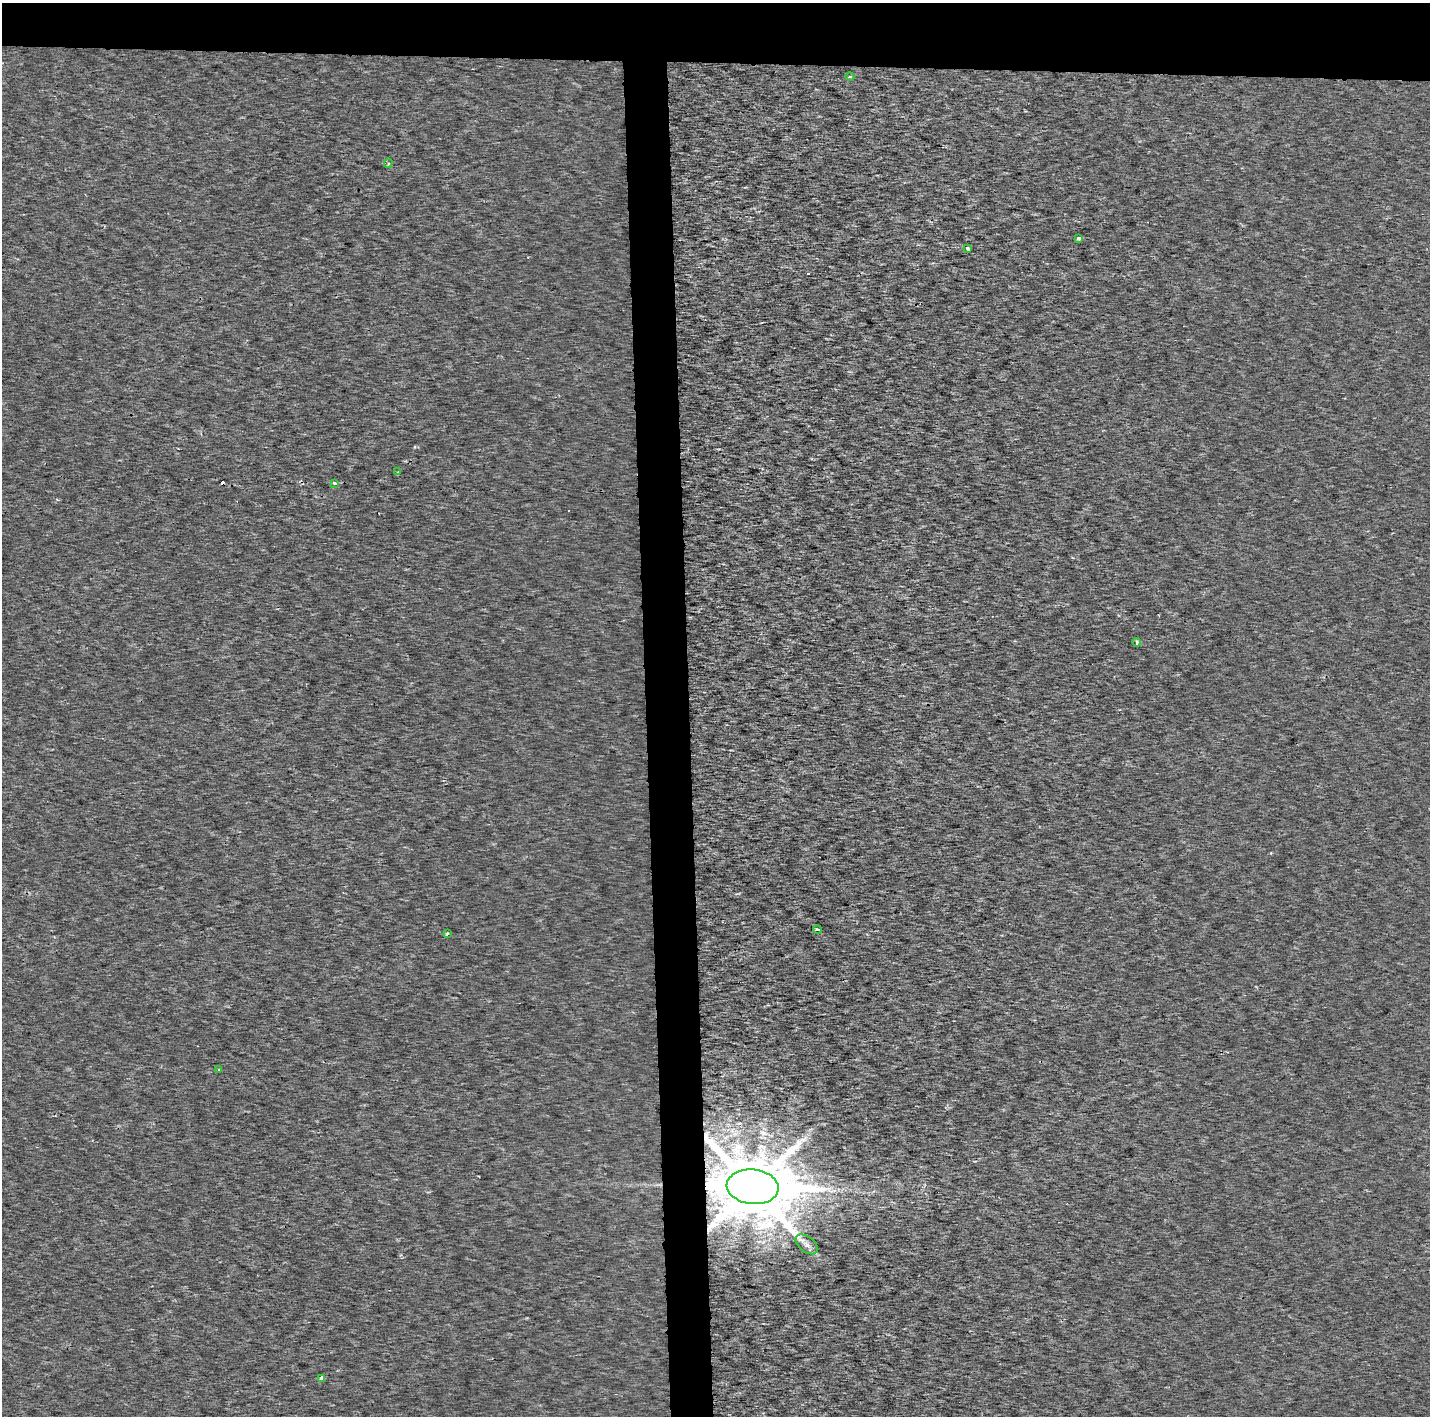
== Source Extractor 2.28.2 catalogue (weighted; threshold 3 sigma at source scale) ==
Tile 2 of 3 x 3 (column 2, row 1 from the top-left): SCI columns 4087-5514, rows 2829-4242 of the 7053 x 4355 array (HDU 1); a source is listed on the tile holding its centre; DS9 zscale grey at full resolution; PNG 1432 x 1418 px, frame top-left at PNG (2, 3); each listed source drawn as its Kron ellipse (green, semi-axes under 4 px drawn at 4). Shown black and unused: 7% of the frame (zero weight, under 2 of 3 exposures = <1% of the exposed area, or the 3 px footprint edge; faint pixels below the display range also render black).
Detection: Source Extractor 2.28.2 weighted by HDU 2 'WHT'; one run over the whole footprint, this tile lists its part. Background 1.73e-04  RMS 0.0022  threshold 0.0101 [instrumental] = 3 sigma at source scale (4.5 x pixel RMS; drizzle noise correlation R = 1.50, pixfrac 1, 0.0396/0.0396 arcsec/px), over >= 5 px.
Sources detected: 17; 4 cosmic-ray / hot-pixel residue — neither listed nor drawn; the other 13 listed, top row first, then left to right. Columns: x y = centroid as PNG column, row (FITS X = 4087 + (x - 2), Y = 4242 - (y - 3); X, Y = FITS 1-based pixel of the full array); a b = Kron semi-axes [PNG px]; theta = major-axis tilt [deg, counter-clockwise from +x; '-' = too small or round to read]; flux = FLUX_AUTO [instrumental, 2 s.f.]
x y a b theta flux
850 77 4 3 - 0.18
388 163 5 4 - 0.45
1079 238 4 3 - 1.1
968 248 4 3 - 0.82
397 472 4 2 - 0.19
335 483 4 3 - 0.94
1137 642 4 3 - 0.7
817 930 4 3 - 0.8
447 933 4 2 - 0.24
219 1069 3 3 - 0.22
753 1187 26 17 -6 2800
807 1244 13 7 -38 1.2
322 1378 4 3 - 2
Overlapping masked pixels (flux is a lower limit): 1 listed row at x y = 753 1187